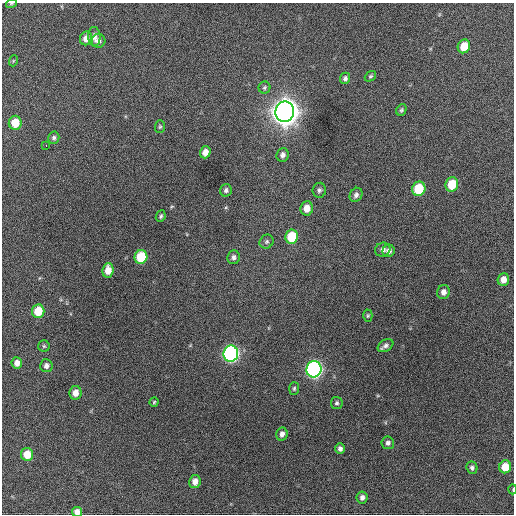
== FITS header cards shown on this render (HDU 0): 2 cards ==
NAXIS1  =                  512 / Axis length
NAXIS2  =                  512 / Axis length

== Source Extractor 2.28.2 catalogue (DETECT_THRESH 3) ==
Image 512 x 512 px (HDU 0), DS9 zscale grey, 1 PNG px = 1 image px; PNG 516 x 516 px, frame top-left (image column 1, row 512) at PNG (2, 3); each listed source drawn as its Kron ellipse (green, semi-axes under 4 px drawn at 4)
Background 801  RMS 22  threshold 64.8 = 3 sigma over >= 5 px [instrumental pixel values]
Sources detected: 55; all 55 listed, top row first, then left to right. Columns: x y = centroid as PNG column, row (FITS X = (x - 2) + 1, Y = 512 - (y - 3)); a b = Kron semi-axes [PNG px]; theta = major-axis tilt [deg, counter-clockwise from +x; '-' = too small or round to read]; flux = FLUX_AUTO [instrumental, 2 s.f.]
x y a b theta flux
11 4 5 3 - 1.4e+03
94 37 10 6 -86 7.7e+03
86 38 7 6 - 1.0e+04
98 41 7 6 - 5.9e+03
464 46 7 6 - 2.7e+04
13 61 5 3 - 1.7e+03
370 76 6 4 39 2.3e+03
345 78 6 5 - 3.9e+03
264 88 6 6 - 2.8e+03
401 110 6 5 - 2.5e+03
285 112 10 9 - 2.4e+06
15 123 7 6 - 2.8e+04
160 127 6 5 - 2.2e+03
54 138 6 5 - 3.3e+03
46 145 2 2 - 3.0e+03
205 152 6 5 - 1.0e+04
283 155 7 6 - 5.9e+03
452 184 7 6 - 3.9e+04
419 189 7 6 - 5.5e+04
226 190 6 5 - 3.6e+03
319 190 7 6 - 4.0e+03
356 195 7 6 - 4.7e+03
307 208 7 6 - 1.4e+04
161 216 6 4 66 2.5e+03
292 237 7 6 - 5.7e+04
266 242 7 6 - 3.8e+03
383 250 8 6 25 6.3e+03
389 251 6 6 - 6.3e+03
141 257 7 6 - 6.0e+04
234 257 7 6 - 5.0e+03
108 270 7 5 85 1.7e+04
503 280 6 5 - 1.2e+04
443 292 7 6 - 7.5e+03
38 311 7 6 - 3.3e+04
368 316 6 4 88 2.2e+03
44 346 6 5 - 2.2e+03
385 346 8 5 31 5.3e+03
231 354 8 7 - 4.7e+05
17 363 6 5 - 9.8e+03
46 366 6 6 - 5.9e+03
314 369 8 7 - 5.4e+05
294 388 6 5 - 2.6e+03
75 393 7 6 - 1.2e+04
154 402 5 4 - 1.9e+03
337 403 6 6 - 2.9e+03
282 434 7 5 79 6.5e+03
388 443 6 6 - 4.3e+03
340 449 5 5 - 5.4e+03
27 454 6 6 - 2.4e+04
505 467 6 6 - 3.0e+04
472 468 6 5 - 4.0e+03
195 482 6 6 - 1.0e+04
513 489 5 2 - 1.3e+03
362 497 6 5 - 5.6e+03
77 512 5 5 - 1.0e+04
At the frame edge (FLAGS 8, measured only in part): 3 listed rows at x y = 11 4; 513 489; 77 512